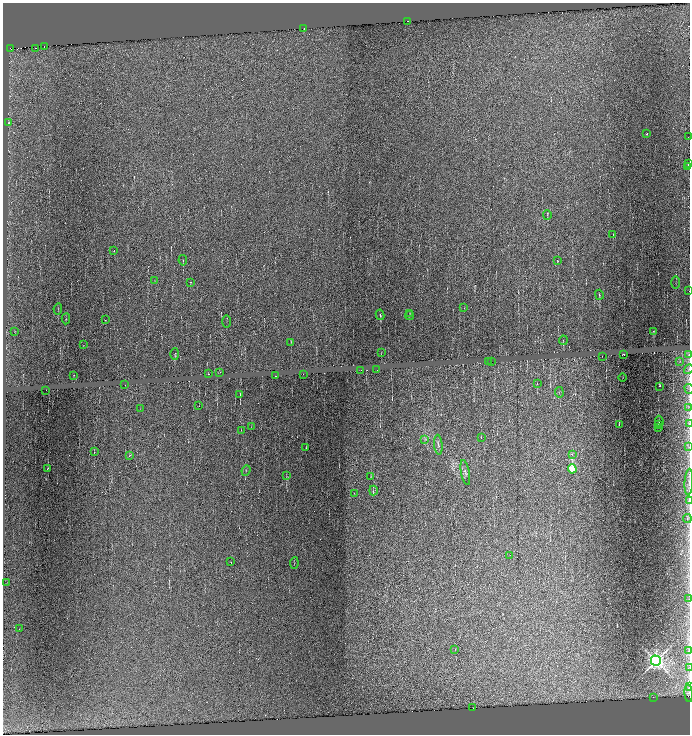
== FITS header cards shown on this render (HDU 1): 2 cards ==
NAXIS1  =                 1375
NAXIS2  =                 1464

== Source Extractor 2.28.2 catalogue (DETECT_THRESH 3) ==
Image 1375 x 1464 px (HDU 1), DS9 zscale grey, zoomed out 1/2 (1 PNG px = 2 x 2 image px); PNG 692 x 736 px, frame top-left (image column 2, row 1463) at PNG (3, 3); each listed source drawn as its Kron ellipse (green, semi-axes under 4 px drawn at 4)
Background 0.0358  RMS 0.2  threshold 0.61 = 3 sigma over >= 5 px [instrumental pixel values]
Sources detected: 121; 21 cannot appear on this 1/2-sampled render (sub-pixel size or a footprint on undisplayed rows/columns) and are neither listed nor drawn; the other 100 listed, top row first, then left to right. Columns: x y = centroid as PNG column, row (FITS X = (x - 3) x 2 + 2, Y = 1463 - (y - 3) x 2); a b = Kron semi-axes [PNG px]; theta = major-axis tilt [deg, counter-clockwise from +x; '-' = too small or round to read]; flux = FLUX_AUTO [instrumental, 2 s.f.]
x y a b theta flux
408 21 2 1 - 120
304 29 2 1 - 470
44 46 2 2 - 2200
36 48 2 1 - 68
10 49 2 1 - 9.9
9 123 2 2 - 100
647 134 2 1 - 100
688 137 2 2 - 140
688 164 2 2 - 440
688 166 2 1 - 84
547 215 5 2 - 24
613 235 3 1 - 21
114 251 3 3 - 28
183 260 5 1 - 25
557 260 2 1 - 94
155 281 2 1 - 10
190 282 2 2 - 150
676 282 6 1 90 21
689 291 2 2 - 320
599 295 5 3 - 44
464 308 2 1 - 9.8
58 309 5 2 - 26
410 313 2 2 - 12
380 315 5 2 - 34
410 315 4 1 - 22
66 319 5 2 - 33
105 320 2 1 - 12
226 322 6 1 90 24
15 331 3 1 - 14
654 331 4 3 - 24
563 340 4 1 - 27
291 342 3 2 - 14
83 345 2 1 - 11
381 352 3 1 - 14
175 354 6 2 90 32
623 354 2 2 - 370
689 354 4 3 - 36
602 356 2 1 - 9.9
491 361 2 1 - 68
680 361 4 2 - 19
488 362 2 1 - 380
689 369 5 2 - 37
361 370 2 1 - 220
377 370 2 1 - 40
220 372 3 2 - 13
208 374 2 1 - 310
303 374 2 1 - 290
74 375 2 1 - 33
275 376 2 1 - 230
622 378 4 1 - 13
537 384 2 2 - 14
125 385 2 2 - 1200
660 386 2 2 - 670
689 389 5 2 - 30
46 390 2 1 - 51
559 392 5 2 - 33
240 394 3 2 - 19
199 406 2 1 - 9.5
689 407 4 2 - 27
140 409 4 1 - 12
659 421 5 2 - 26
689 424 4 2 - 36
619 425 2 1 - 100
659 425 2 1 - 34
251 427 2 1 - 12
658 427 2 2 - 110
241 430 3 1 - 12
481 437 3 2 - 14
425 439 3 2 - 29
438 445 10 2 -85 63
689 447 3 3 - 31
306 448 2 1 - 100
94 452 2 1 - 10
572 454 3 2 - 30
130 455 2 2 - 40
48 468 2 1 - 69
572 469 4 3 - 2600
246 470 5 1 - 24
465 473 13 3 -80 100
286 476 3 2 - 18
371 476 4 1 - 17
689 482 13 3 86 150
373 491 5 2 - 34
354 494 3 1 - 14
689 501 3 1 - 290
687 518 4 2 - 35
510 555 2 1 - 15
231 562 2 1 - 9.9
294 563 6 1 82 22
7 582 2 1 - 7.6
689 599 3 3 - 32
19 629 2 1 - 24
455 650 2 1 - 10
689 651 3 2 - 27
656 661 5 5 - 20000
689 667 3 2 - 24
689 687 3 2 - 33
689 693 8 2 -87 41
653 697 2 1 - 320
473 708 2 1 - 220
At the frame edge (FLAGS 8, measured only in part): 9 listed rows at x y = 689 291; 689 354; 689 369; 689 389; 689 424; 689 482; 689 501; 689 667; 689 687
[21 sub-pixel or undisplayed-footprint detections neither listed nor drawn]